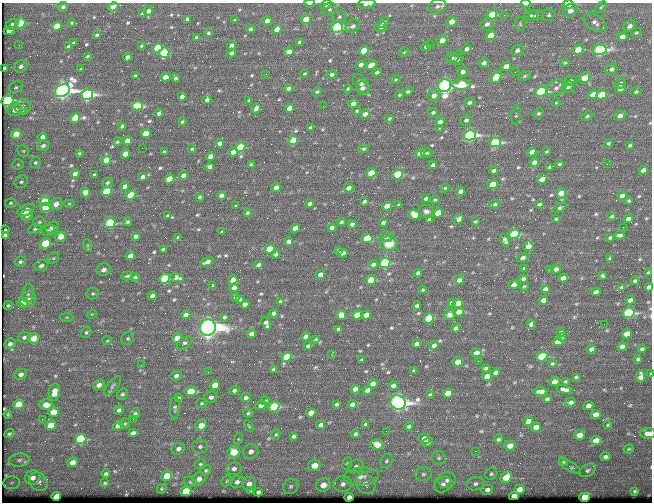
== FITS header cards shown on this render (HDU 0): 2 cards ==
NAXIS1  =                  650 / Width of table row in bytes
NAXIS2  =                  500 / Number of rows in table

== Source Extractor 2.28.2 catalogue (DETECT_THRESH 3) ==
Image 650 x 500 px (HDU 0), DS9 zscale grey, 1 PNG px = 1 image px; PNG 654 x 504 px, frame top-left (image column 1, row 500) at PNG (2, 3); each listed source drawn as its Kron ellipse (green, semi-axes under 4 px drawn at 4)
Background 363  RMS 1.3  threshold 3.81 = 3 sigma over >= 5 px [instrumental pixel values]
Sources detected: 572; of the 572, the 500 brightest by FLUX_AUTO listed and drawn (72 fainter detections omitted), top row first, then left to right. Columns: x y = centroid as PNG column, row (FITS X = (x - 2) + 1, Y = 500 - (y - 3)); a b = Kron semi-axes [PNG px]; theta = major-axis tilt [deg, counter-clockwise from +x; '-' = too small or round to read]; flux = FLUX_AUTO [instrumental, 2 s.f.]
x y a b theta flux
309 3 5 2 - 210
526 3 5 2 - 570
366 4 9 4 6 340
326 5 6 4 31 220
568 5 5 4 - 4900
437 6 9 7 21 360
63 7 5 5 - 210
113 7 5 4 - 720
601 7 6 4 45 150
330 9 7 6 - 230
148 11 5 4 - 270
570 11 7 6 - 500
142 14 4 3 - 130
492 15 5 4 - 3200
504 15 4 4 - 110
536 15 7 5 11 230
549 15 6 5 - 180
531 16 7 5 3 180
339 17 7 6 - 210
187 19 4 3 - 150
306 19 5 4 - 1600
235 20 4 3 - 100
267 21 5 4 - 580
384 22 6 4 45 200
451 22 5 5 - 750
595 22 12 7 -35 480
20 23 5 5 - 3700
71 23 4 3 - 100
12 24 7 5 25 200
487 24 7 5 32 420
520 24 7 5 -88 160
57 26 5 4 - 1800
353 26 8 6 37 280
630 26 7 5 31 370
337 27 6 5 - 11000
381 27 6 5 - 380
251 29 4 4 - 170
277 29 5 4 - 820
9 31 5 4 - 450
209 33 3 3 - 120
636 33 5 4 - 130
97 35 4 3 - 130
491 36 5 4 - 1800
622 37 5 4 - 520
197 38 4 3 - 230
442 40 5 4 - 770
74 43 3 3 - 120
299 43 4 4 - 200
19 45 3 3 - 92
231 45 4 4 - 360
430 45 3 2 - 130
68 46 4 3 - 120
141 46 3 3 - 91
426 47 5 4 - 200
157 48 5 4 - 4200
466 49 5 4 - 310
517 50 6 5 - 350
578 50 5 4 - 2500
600 50 7 5 13 17000
364 51 5 4 - 3500
289 52 5 4 - 840
404 52 5 4 - 94
164 53 5 5 - 4500
232 53 4 3 - 270
87 56 3 2 - 86
127 57 4 3 - 320
452 58 6 5 - 220
457 59 6 5 - 330
484 63 5 4 - 320
565 63 5 4 - 130
361 65 5 4 - 390
371 65 6 4 28 770
21 66 7 5 31 320
506 66 5 4 - 710
4 69 4 3 - 440
81 69 3 3 - 94
611 69 6 5 - 250
377 72 4 3 - 220
463 72 5 5 - 300
515 72 3 2 - 90
266 74 3 2 - 120
305 74 3 3 - 97
332 74 5 4 - 230
136 75 3 3 - 110
524 76 7 4 28 160
165 77 5 4 - 520
496 77 6 5 - 2500
175 78 4 3 - 180
584 78 6 4 39 1400
395 80 5 3 - 100
571 81 6 5 - 200
361 84 11 6 -54 410
620 84 6 5 - 400
461 85 9 5 1 4000
444 86 6 6 - 44000
16 87 7 5 29 200
568 87 6 5 - 230
288 88 4 3 - 240
362 88 7 6 - 330
556 88 10 7 33 410
348 89 4 4 - 120
620 89 6 4 23 370
62 91 8 6 27 53000
636 91 5 4 - 150
317 92 5 4 - 120
408 92 5 4 - 150
541 92 6 5 - 11000
593 94 5 4 - 860
87 95 6 5 - 18000
399 95 4 3 - 110
601 95 5 4 - 3100
182 96 4 3 - 340
434 96 6 5 - 530
207 100 4 4 - 290
249 100 3 2 - 89
8 101 6 5 - 17000
470 102 5 4 - 220
556 103 4 4 - 88
353 104 5 4 - 580
23 106 8 7 - 460
137 106 5 4 - 5200
323 106 2 2 - 130
256 108 5 3 - 310
289 108 5 4 - 680
15 110 7 6 - 590
23 111 3 3 - 120
357 111 5 4 - 93
433 112 5 4 - 160
159 113 4 3 - 270
538 113 5 4 - 160
365 114 5 4 - 470
516 115 10 4 84 160
587 116 6 4 22 120
620 116 6 5 - 420
75 118 5 4 - 3100
389 119 4 4 - 120
466 120 6 5 - 240
182 122 3 3 - 100
440 122 5 4 - 370
122 126 4 3 - 140
311 128 4 3 - 160
439 128 3 3 - 120
16 134 5 5 - 1700
146 134 5 4 - 1400
470 135 6 5 - 19000
42 137 5 4 - 460
293 140 5 4 - 1600
127 141 4 4 - 790
117 142 4 4 - 87
495 142 6 4 15 11000
220 143 4 4 - 320
609 143 4 4 - 140
630 145 4 3 - 130
43 146 6 5 - 280
240 147 5 4 - 3400
142 148 2 2 - 600
192 149 3 3 - 90
364 149 5 4 - 140
23 151 6 5 - 150
164 152 4 3 - 120
233 152 5 4 - 670
532 152 5 4 - 430
546 152 4 3 - 120
79 153 3 2 - 85
427 153 5 4 - 130
125 154 5 4 - 1200
420 154 5 4 - 520
211 156 4 4 - 600
106 160 5 4 - 1900
534 162 5 4 - 580
35 163 6 5 - 160
18 164 5 5 - 130
251 164 4 3 - 140
559 164 4 3 - 120
607 164 2 2 - 240
433 165 4 4 - 240
210 167 4 3 - 240
549 167 4 4 - 150
494 170 4 3 - 270
643 170 5 4 - 510
371 173 5 4 - 1600
75 174 4 4 - 450
94 174 3 2 - 90
398 174 5 4 - 4400
183 175 4 4 - 430
143 177 4 3 - 250
169 179 5 4 - 2000
542 179 6 4 32 590
21 182 7 6 - 190
107 183 5 5 - 150
493 184 5 4 - 2800
125 186 4 4 - 570
276 187 4 4 - 520
349 188 5 4 - 410
445 188 4 4 - 87
106 191 5 4 - 3100
461 191 5 4 - 400
85 192 5 4 - 540
561 193 6 5 - 870
131 195 5 4 - 2800
221 195 4 4 - 310
622 196 5 4 - 500
199 197 3 3 - 120
426 199 4 3 - 170
435 200 4 4 - 120
44 201 5 5 - 1800
364 201 4 3 - 160
629 201 3 3 - 96
11 203 6 4 15 120
56 204 7 6 - 650
69 204 6 4 0 99
310 204 4 3 - 220
495 204 5 4 - 160
540 204 4 3 - 140
399 205 3 3 - 140
236 206 3 2 - 90
387 206 5 4 - 970
46 207 5 4 - 3200
560 207 7 4 27 180
26 210 9 5 26 1200
426 211 8 6 -9 290
247 213 3 3 - 110
438 213 5 4 - 1600
27 215 6 5 - 470
414 215 6 5 - 950
168 216 3 3 - 130
612 216 4 3 - 120
429 219 4 3 - 160
459 219 6 4 41 320
556 219 4 3 - 110
628 219 4 4 - 410
475 221 4 3 - 110
39 222 6 5 - 140
127 222 5 4 - 170
341 222 3 3 - 150
110 223 5 5 - 6200
383 223 4 3 - 270
352 224 4 3 - 200
52 227 7 5 22 410
623 227 2 2 - 240
295 228 5 4 - 590
332 228 4 4 - 320
35 229 7 4 10 180
5 230 3 3 - 85
48 231 6 5 - 210
222 232 3 3 - 130
514 234 5 5 - 4700
5 235 4 3 - 200
620 235 5 3 - 270
135 236 4 3 - 240
61 237 5 5 - 1200
178 237 3 3 - 110
386 237 6 5 - 200
367 238 5 4 - 2700
610 238 4 3 - 150
505 240 6 4 -62 230
288 241 4 4 - 370
389 243 9 7 9 1100
45 244 6 5 - 2300
87 245 6 4 -71 160
528 246 5 4 - 680
163 249 3 3 - 99
269 249 5 4 - 2400
338 251 3 3 - 110
343 253 4 4 - 370
276 254 4 3 - 160
130 256 5 4 - 560
53 258 6 5 - 150
523 258 6 4 16 250
610 258 4 3 - 90
20 262 6 5 - 190
207 262 7 3 19 350
385 263 5 5 - 6800
373 264 5 4 - 250
41 265 7 5 22 290
258 265 4 3 - 210
524 268 4 3 - 120
556 269 5 4 - 360
103 270 7 6 - 460
550 270 3 3 - 140
418 273 4 4 - 270
649 273 4 3 - 150
320 275 5 4 - 560
127 276 6 3 14 130
602 276 4 3 - 140
135 277 4 3 - 99
177 278 7 4 -12 230
563 278 5 4 - 600
165 279 5 4 - 5500
523 279 4 4 - 250
233 280 5 4 - 790
371 280 5 4 - 2300
459 280 5 4 - 350
635 281 4 3 - 150
514 285 5 4 - 550
213 286 3 3 - 89
524 286 5 4 - 110
621 287 4 3 - 120
649 287 4 4 - 310
234 288 5 4 - 610
545 289 4 4 - 320
423 290 4 3 - 110
596 292 4 4 - 230
28 293 9 5 82 210
93 294 6 6 - 160
152 296 4 4 - 310
235 297 3 3 - 120
28 299 8 7 - 550
240 299 4 3 - 120
543 300 5 4 - 640
630 300 5 4 - 490
280 301 3 3 - 110
23 303 5 5 - 1300
451 303 3 3 - 150
458 303 5 4 - 1200
245 304 4 4 - 360
8 305 5 4 - 100
417 306 4 3 - 170
459 312 5 4 - 700
274 313 4 3 - 240
629 313 6 5 - 13000
92 314 5 3 - 85
186 315 4 4 - 490
341 315 5 5 - 840
357 315 5 4 - 1700
366 315 5 4 - 630
449 315 6 5 - 310
66 317 7 3 -1 110
224 317 4 3 - 120
429 318 5 5 - 3500
266 323 7 4 -68 250
531 324 5 4 - 230
604 324 2 2 - 300
208 327 8 8 - 110000
456 328 5 3 - 240
338 329 3 3 - 150
86 332 6 5 - 160
561 333 4 4 - 200
251 334 5 4 - 460
627 334 5 4 - 1100
24 337 6 5 - 210
306 337 4 4 - 350
562 337 4 4 - 110
34 338 5 5 - 1200
128 338 6 6 - 150
177 338 5 4 - 1100
316 339 4 4 - 87
107 341 5 4 - 100
558 342 5 4 - 840
184 343 8 5 34 210
10 344 6 5 - 280
416 344 4 4 - 280
434 345 5 4 - 410
308 346 4 3 - 150
622 347 5 4 - 720
591 349 4 4 - 350
642 349 4 3 - 190
476 353 5 4 - 670
331 354 2 2 - 190
542 356 5 5 - 4100
287 357 5 4 - 2600
638 359 4 3 - 140
361 360 4 3 - 99
478 361 2 2 - 140
458 362 5 4 - 1200
552 363 3 3 - 95
141 365 3 2 - 89
486 368 4 3 - 190
274 369 4 3 - 110
414 371 3 3 - 91
208 372 3 2 - 85
496 373 5 4 - 350
21 374 6 5 - 340
651 374 4 2 - 160
176 376 5 5 - 300
487 376 5 4 - 540
576 377 3 3 - 110
641 377 6 4 82 480
565 381 3 3 - 94
555 382 5 4 - 770
373 384 5 4 - 450
99 385 6 5 - 450
215 385 5 4 - 1000
113 386 11 5 51 210
393 386 4 3 - 220
355 389 5 4 - 700
565 389 8 4 -14 370
234 390 5 4 - 200
367 390 5 4 - 320
190 391 6 5 - 2500
54 392 8 5 80 1000
540 392 7 4 0 430
448 393 5 4 - 1200
122 394 6 5 - 170
430 395 4 3 - 150
179 397 4 3 - 87
211 397 7 5 18 320
246 398 5 4 - 230
547 399 4 3 - 130
265 401 5 3 - 93
571 402 5 4 - 260
202 403 6 4 14 130
398 403 8 7 - 52000
18 404 5 4 - 1500
337 404 4 3 - 110
353 404 4 4 - 310
46 405 7 5 -1 770
261 405 6 4 25 340
588 406 5 4 - 570
274 407 5 5 - 7700
175 408 11 5 87 210
119 410 5 4 - 230
53 412 5 4 - 1400
135 413 5 4 - 150
248 413 5 4 - 130
311 413 5 4 - 950
8 414 4 3 - 85
595 415 5 4 - 700
42 419 3 2 - 160
133 419 3 2 - 160
528 421 5 4 - 610
125 423 5 5 - 130
51 425 5 4 - 1500
201 425 6 5 - 1000
321 425 4 4 - 330
366 425 4 3 - 140
608 425 4 3 - 90
118 426 5 4 - 1100
249 426 6 4 -59 100
409 426 4 4 - 140
536 427 5 4 - 600
386 431 2 2 - 410
133 433 4 4 - 290
648 433 8 5 -1 510
9 434 5 4 - 140
276 434 5 4 - 130
356 434 4 4 - 180
579 435 5 4 - 850
294 436 4 4 - 180
81 439 6 5 - 4500
238 439 6 3 72 93
424 439 5 5 - 670
498 439 4 4 - 140
596 440 5 4 - 850
427 442 6 4 16 210
377 444 6 5 - 1000
200 446 8 7 - 270
510 446 5 5 - 620
178 449 7 5 26 290
629 449 5 3 - 97
251 451 8 7 - 490
475 451 2 2 - 260
234 452 6 5 - 1900
605 457 5 4 - 200
439 458 7 6 - 210
19 460 10 6 2 400
386 461 8 5 63 190
72 462 5 4 - 640
563 462 4 4 - 94
347 463 6 4 68 120
200 464 6 4 14 120
314 465 6 5 - 1200
356 466 8 6 24 280
571 467 11 4 -27 190
234 469 7 6 - 320
206 470 6 5 - 140
588 470 9 5 32 220
106 474 4 3 - 180
423 474 8 7 - 300
491 474 6 5 - 160
167 476 5 5 - 2300
361 477 17 9 4 980
506 477 6 5 - 2500
33 478 8 7 - 570
199 479 7 6 - 520
447 480 9 8 - 410
227 481 6 4 44 120
38 482 10 8 -44 560
190 482 7 5 -21 150
237 482 7 6 - 330
11 483 8 6 2 270
105 483 4 3 - 92
249 484 7 6 - 530
343 484 9 8 - 480
366 484 11 9 -53 700
475 484 8 7 - 290
323 485 7 6 - 1000
443 485 9 7 30 520
291 486 8 7 - 280
162 489 5 4 - 100
519 489 5 4 - 710
251 490 4 3 - 130
487 490 6 5 - 310
186 491 5 5 - 4200
635 491 4 3 - 140
258 492 4 4 - 200
56 496 5 4 - 670
514 496 5 4 - 550
349 497 4 4 - 480
585 497 5 4 - 2500
At the frame edge (FLAGS 8, measured only in part): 9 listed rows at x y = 309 3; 526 3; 366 4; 326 5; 568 5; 4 69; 649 287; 651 374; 648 433
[72 fainter detections neither listed nor drawn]